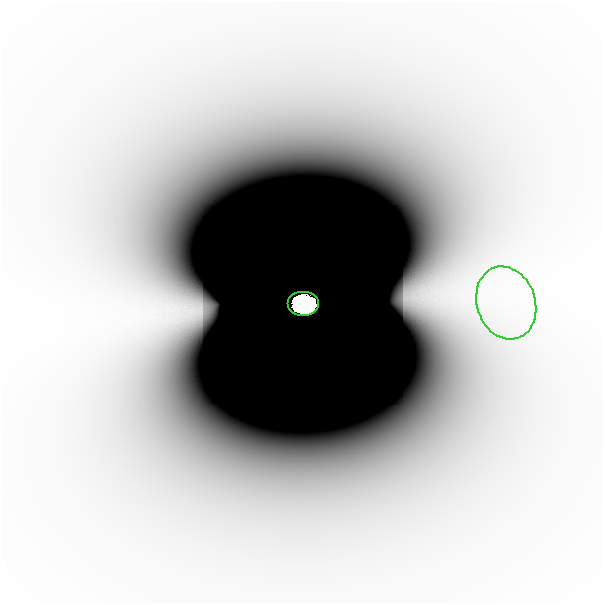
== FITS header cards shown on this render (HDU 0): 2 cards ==
NAXIS1  =                  601
NAXIS2  =                  601

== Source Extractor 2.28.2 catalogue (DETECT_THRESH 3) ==
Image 601 x 601 px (HDU 0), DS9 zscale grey, 1 PNG px = 1 image px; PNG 605 x 605 px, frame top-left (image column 1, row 601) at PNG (2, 2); each listed source drawn as its Kron ellipse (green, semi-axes under 4 px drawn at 4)
Background -2.31e-11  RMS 9.1e-12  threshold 2.73e-11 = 3 sigma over >= 5 px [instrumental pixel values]
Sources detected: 4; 2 with non-positive FLUX_AUTO (blend fragments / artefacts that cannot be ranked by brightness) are neither listed nor drawn; the other 2 listed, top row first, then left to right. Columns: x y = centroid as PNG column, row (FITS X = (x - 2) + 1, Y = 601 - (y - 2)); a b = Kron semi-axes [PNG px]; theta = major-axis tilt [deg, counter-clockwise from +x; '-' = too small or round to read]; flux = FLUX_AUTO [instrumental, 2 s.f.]
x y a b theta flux
506 303 37 29 -72 7.7e-08
303 304 16 12 0 1.6e+01
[2 non-positive-flux detections neither listed nor drawn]